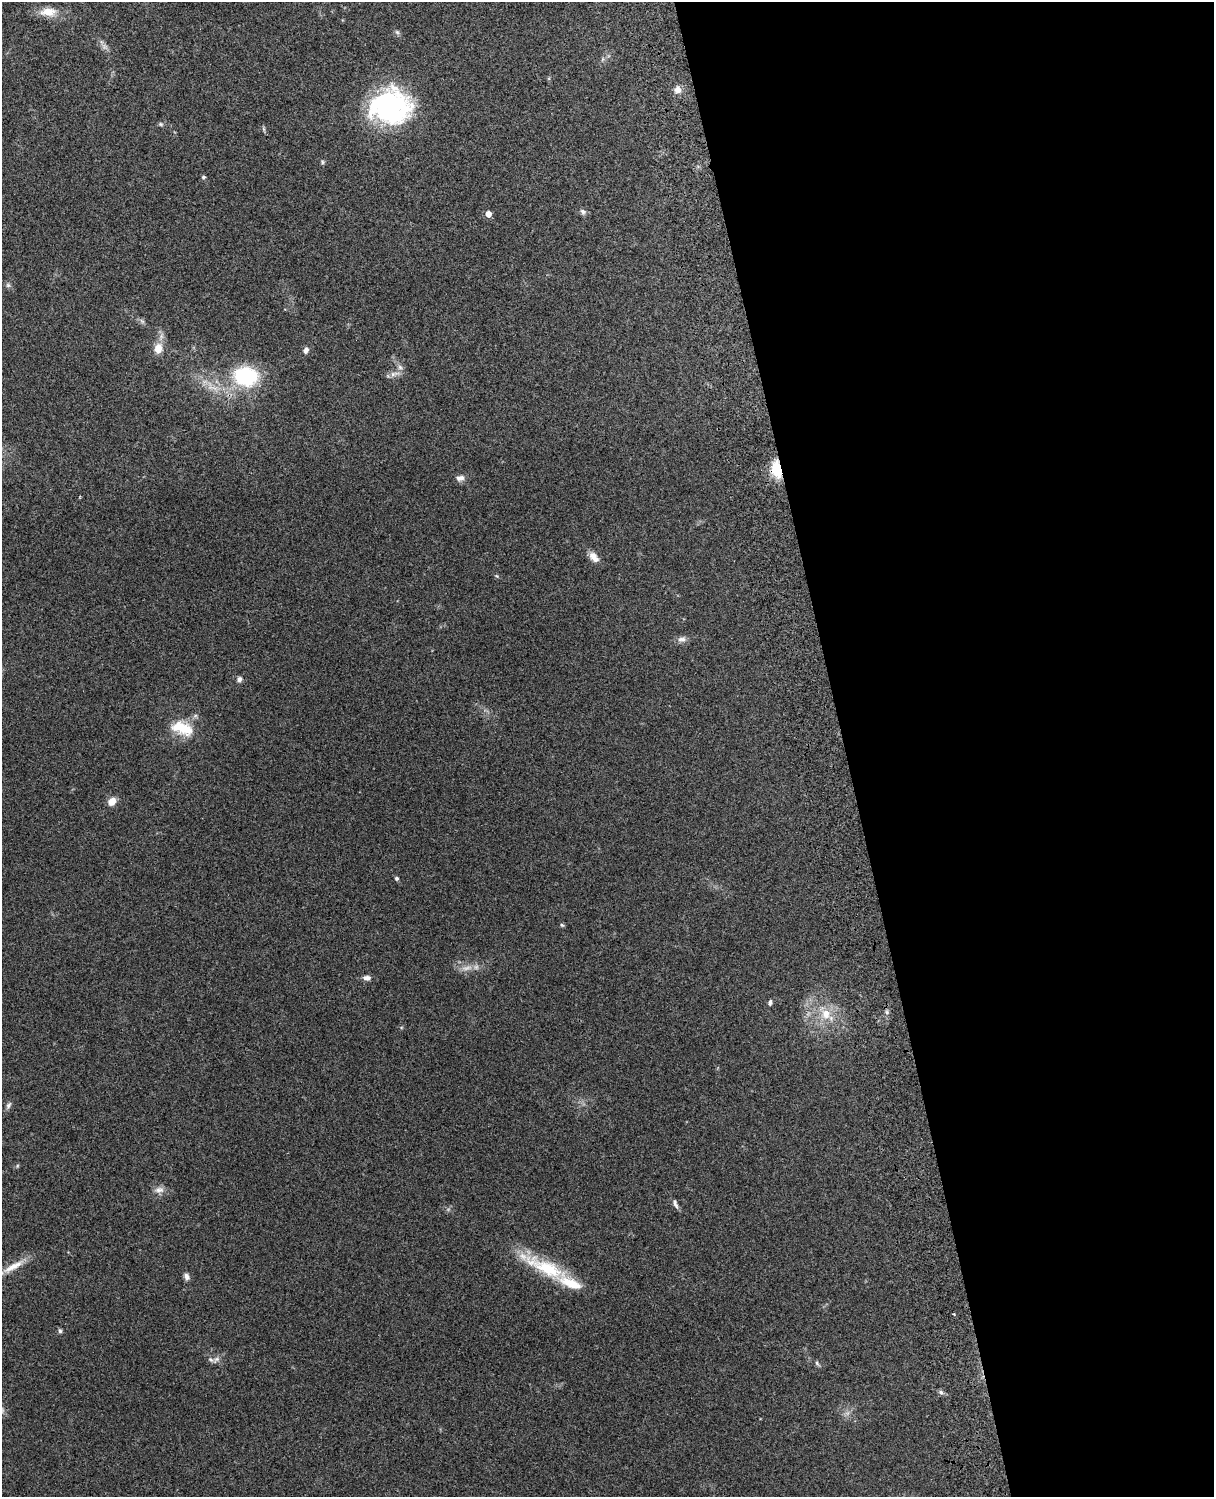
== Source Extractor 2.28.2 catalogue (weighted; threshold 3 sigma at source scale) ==
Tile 8 of 4 x 3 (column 4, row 2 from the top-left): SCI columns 3756-4967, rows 1660-3154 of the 5088 x 4927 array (HDU 1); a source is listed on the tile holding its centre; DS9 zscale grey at full resolution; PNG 1216 x 1499 px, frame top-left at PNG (2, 2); no overlay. Shown black and unused: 31% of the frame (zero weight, under 3 of 4 exposures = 6% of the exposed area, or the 3 px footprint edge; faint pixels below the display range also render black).
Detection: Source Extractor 2.28.2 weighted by HDU 2 'WHT'; one run over the whole footprint, this tile lists its part. Background 0.221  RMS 0.0083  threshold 0.0372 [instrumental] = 3 sigma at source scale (4.5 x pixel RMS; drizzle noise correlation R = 1.50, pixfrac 1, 0.05/0.05 arcsec/px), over >= 5 px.
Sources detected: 47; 2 too faint to see at this stretch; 1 inside a brighter object's white glare — not listed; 1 inside a brighter listed object's ellipse — not listed separately; the other 43 listed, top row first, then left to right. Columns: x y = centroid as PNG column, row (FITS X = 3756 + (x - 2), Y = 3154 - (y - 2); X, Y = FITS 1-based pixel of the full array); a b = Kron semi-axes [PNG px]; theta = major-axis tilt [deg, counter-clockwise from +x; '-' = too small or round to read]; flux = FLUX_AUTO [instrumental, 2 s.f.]
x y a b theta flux
48 12 20 11 0 13
397 32 7 4 -45 1.6
678 90 9 9 - 4.6
389 106 37 32 15 160
161 124 7 5 -21 1.3
264 129 6 4 -88 1.2
322 162 6 4 -89 1.2
203 177 4 4 - 1.7
583 212 8 7 - 2.5
488 214 5 5 - 7.3
8 285 7 6 - 1.8
142 321 8 5 -45 1.9
158 349 12 10 80 10
306 350 8 6 74 3
400 367 7 6 - 2.5
394 374 16 6 13 4.3
246 376 13 11 -8 100
776 469 21 11 -80 19
460 478 11 7 9 3.9
594 557 14 8 -50 6.9
497 576 6 4 -70 0.93
682 639 12 7 6 3.8
239 679 7 6 - 2.5
182 728 27 14 -19 25
112 801 9 7 43 7.6
396 878 5 5 - 1.6
562 925 6 5 - 1.1
366 978 11 7 -3 3.5
770 1002 6 5 - 2
887 1012 7 4 -89 1.8
826 1014 16 13 -82 15
8 1105 10 5 63 2.4
17 1166 6 4 48 1
159 1190 14 8 6 5.1
675 1204 14 5 -71 2.7
13 1266 35 8 28 13
545 1267 68 16 -25 50
186 1276 9 6 -59 3.2
954 1314 3 3 - 0.92
60 1331 6 5 - 1.5
216 1359 13 6 45 3.4
817 1363 8 4 -58 1.5
941 1392 7 5 -44 1.9
Overlapping masked pixels (flux is a lower limit): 1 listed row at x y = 776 469
Isophote crosses this tile's border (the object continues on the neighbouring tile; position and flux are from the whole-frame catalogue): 1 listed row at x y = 13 1266